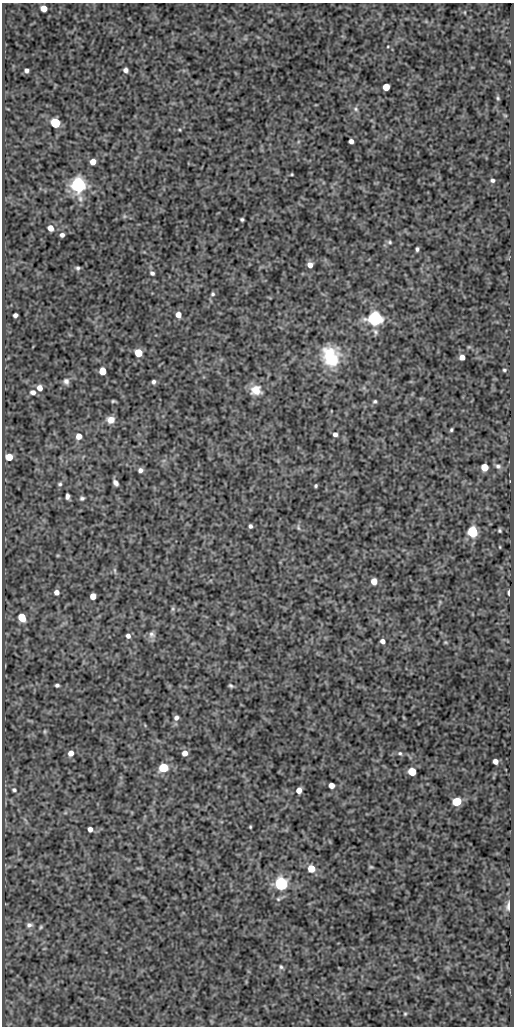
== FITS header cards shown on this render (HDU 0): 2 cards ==
NAXIS1  =                  512
NAXIS2  =                 1024

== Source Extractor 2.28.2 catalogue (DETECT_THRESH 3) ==
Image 512 x 1024 px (HDU 0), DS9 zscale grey, 1 PNG px = 1 image px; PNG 516 x 1028 px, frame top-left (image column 1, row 1024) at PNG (2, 3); no overlay
Background 96.1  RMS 0.53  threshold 1.6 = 3 sigma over >= 5 px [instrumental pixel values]
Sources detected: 95; all 95 listed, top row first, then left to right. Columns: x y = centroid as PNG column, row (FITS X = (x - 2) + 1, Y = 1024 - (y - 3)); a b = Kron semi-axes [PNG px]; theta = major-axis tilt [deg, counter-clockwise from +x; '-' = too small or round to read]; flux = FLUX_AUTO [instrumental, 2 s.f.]
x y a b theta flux
44 8 5 5 - 390
388 46 4 3 - 28
26 70 4 4 - 110
125 70 5 5 - 110
386 87 5 5 - 700
498 98 5 4 - 49
356 109 7 6 - 97
505 115 6 3 -19 34
55 123 6 5 - 2500
180 130 5 3 - 31
351 141 4 4 - 140
93 162 5 5 - 330
292 174 3 3 - 36
492 180 4 4 - 78
78 185 6 6 - 15000
124 216 6 4 -72 50
242 219 3 3 - 56
50 228 6 5 - 320
62 235 4 4 - 110
390 242 6 5 - 64
417 249 4 3 - 68
310 265 5 5 - 230
78 268 5 5 - 68
152 273 6 5 - 93
213 294 5 5 - 63
15 315 4 4 - 110
178 315 5 5 - 290
375 319 6 6 - 12000
375 332 10 6 -69 99
469 347 6 4 -17 41
138 353 5 5 - 950
330 357 25 21 -72 1700
462 357 5 5 - 220
504 370 5 4 - 48
102 371 5 5 - 630
66 381 8 7 - 140
154 382 5 4 - 83
40 388 6 5 - 250
256 390 12 10 2 530
33 392 6 5 - 140
113 401 4 3 - 47
375 401 5 5 - 58
111 420 8 7 - 290
451 430 4 3 - 52
335 434 4 4 - 130
79 436 6 5 - 310
9 457 5 5 - 590
498 466 8 6 -10 100
485 467 5 5 - 730
140 470 5 5 - 130
116 483 6 4 -56 130
60 484 5 5 - 60
316 486 3 3 - 50
67 496 6 4 -90 110
82 498 5 4 - 68
250 526 4 4 - 84
298 527 8 5 -80 67
499 531 4 4 - 51
472 532 6 5 - 3500
500 547 4 2 - 27
115 570 8 4 -81 65
374 581 5 5 - 410
56 592 5 5 - 190
509 593 5 3 - 160
93 596 5 5 - 350
173 609 6 5 - 58
22 617 6 5 - 750
152 634 9 8 - 140
128 636 5 5 - 130
382 641 5 4 - 160
445 642 5 4 - 39
57 685 4 3 - 76
231 686 5 3 - 60
176 718 6 5 - 130
45 731 7 3 -82 45
71 753 6 5 - 240
185 753 6 5 - 230
400 753 7 5 -12 72
495 761 5 4 - 180
163 768 5 5 - 2000
412 772 5 5 - 1200
331 785 5 4 - 320
14 790 6 5 - 67
299 790 5 4 - 260
457 802 6 5 - 1100
250 827 3 2 - 35
90 829 5 4 - 180
371 867 5 4 - 42
311 869 5 5 - 710
281 884 6 6 - 8200
508 906 11 5 86 160
29 925 7 6 - 110
41 927 6 4 38 51
281 967 6 4 -73 61
405 1014 4 4 - 39

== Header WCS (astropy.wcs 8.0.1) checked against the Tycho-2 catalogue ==
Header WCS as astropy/WCSLIB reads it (CRVAL/CRPIX/CD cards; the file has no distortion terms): RA---SIN/DEC--SIN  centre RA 14:00:02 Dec +54:45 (210.01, +54.74 deg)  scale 1 arcsec/px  FOV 8.5' x 17.1'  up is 0 deg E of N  parity normal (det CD < 0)
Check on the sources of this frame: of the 60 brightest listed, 3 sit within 1.5 arcsec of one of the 4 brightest Tycho-2 stars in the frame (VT <= 12.69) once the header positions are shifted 0.17 arcsec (0.11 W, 0.13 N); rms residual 0.18 arcsec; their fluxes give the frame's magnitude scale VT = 22.14 - 2.5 log10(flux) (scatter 0.07 mag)
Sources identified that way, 3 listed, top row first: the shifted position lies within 1.5 arcsec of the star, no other Tycho-2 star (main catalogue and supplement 1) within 3.0 arcsec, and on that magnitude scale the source's flux lands within +1.5 / -3 mag of the star's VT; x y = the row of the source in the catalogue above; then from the Tycho-2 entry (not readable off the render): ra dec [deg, ICRS J2000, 3 dp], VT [Tycho-2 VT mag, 2 dp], TYC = Tycho-2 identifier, HIP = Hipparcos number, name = IAU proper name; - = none
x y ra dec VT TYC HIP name
78 185 210.094 +54.836 11.77 3852-123-1 - -
375 319 209.951 +54.799 11.94 3852-93-1 - -
281 884 209.996 +54.642 11.86 3852-209-1 - -